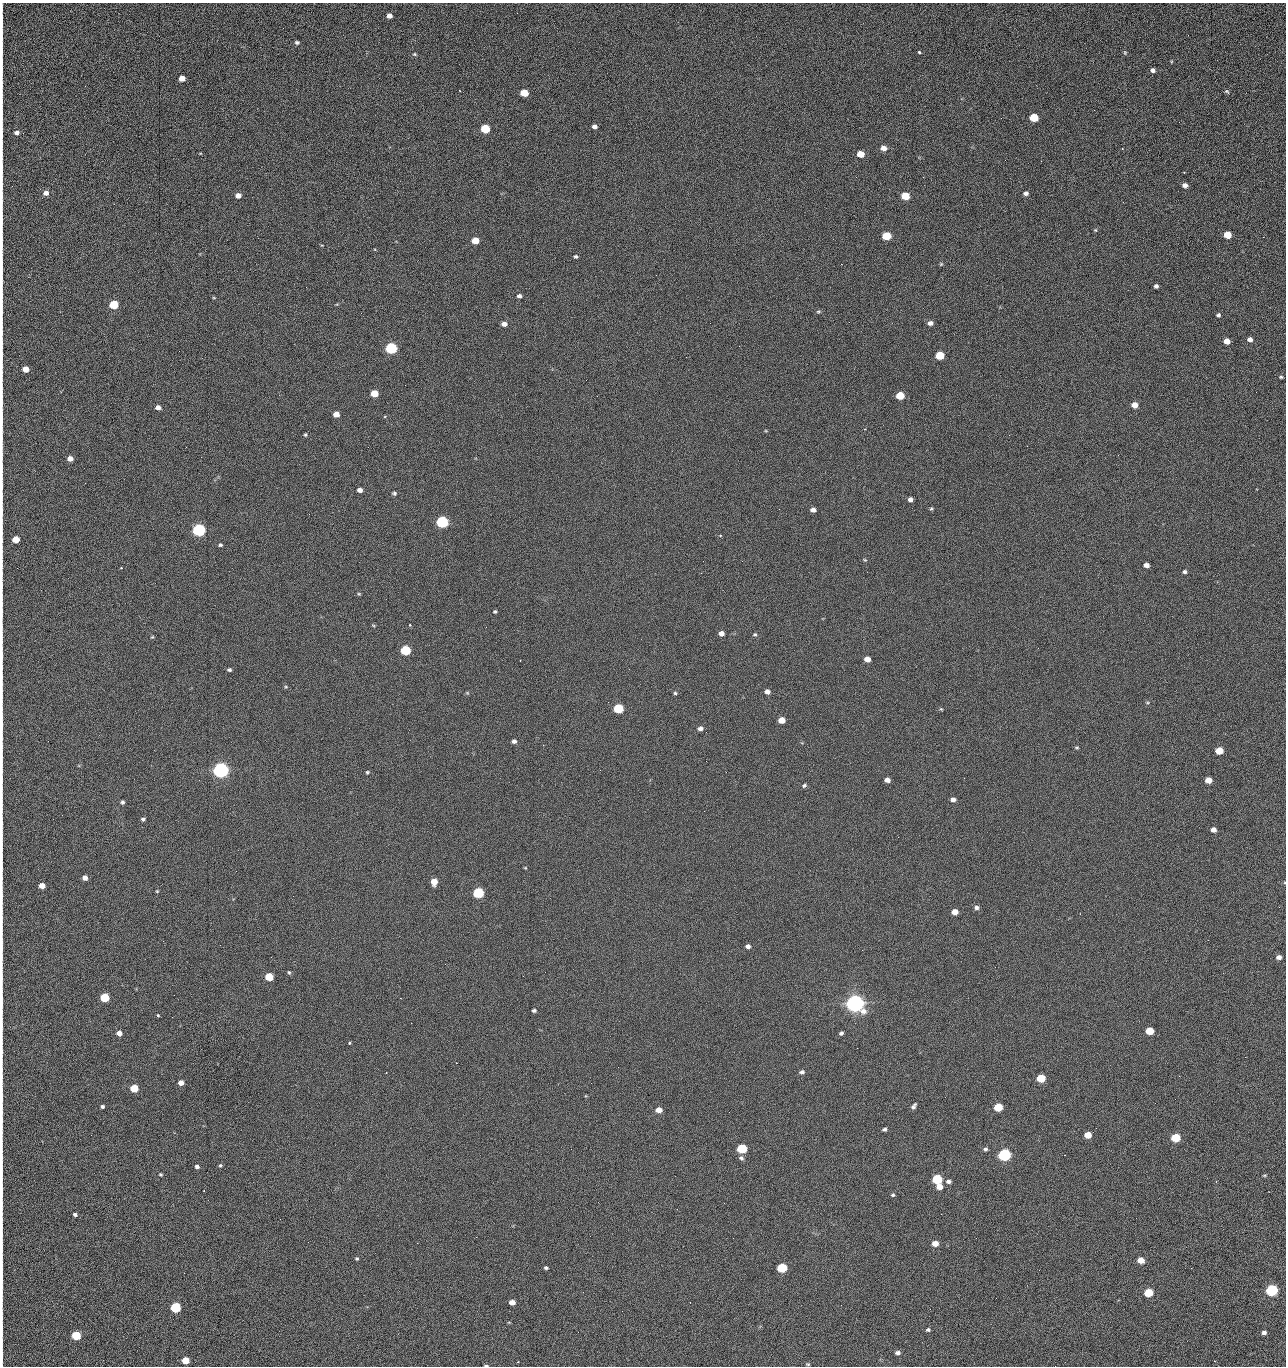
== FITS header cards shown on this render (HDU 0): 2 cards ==
NAXIS1  =                 1284 /fastest changing axis
NAXIS2  =                 1364 /next to fastest changing axis

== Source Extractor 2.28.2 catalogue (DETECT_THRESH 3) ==
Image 1284 x 1364 px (HDU 0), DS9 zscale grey, 1 PNG px = 1 image px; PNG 1288 x 1368 px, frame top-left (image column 1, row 1364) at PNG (2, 3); no overlay
Background 121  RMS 14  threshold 43.2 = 3 sigma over >= 5 px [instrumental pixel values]
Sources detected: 226; all 226 listed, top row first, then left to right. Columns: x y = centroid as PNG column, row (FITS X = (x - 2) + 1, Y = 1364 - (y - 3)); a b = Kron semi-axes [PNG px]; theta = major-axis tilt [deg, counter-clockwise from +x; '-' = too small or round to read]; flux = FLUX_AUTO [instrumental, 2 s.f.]
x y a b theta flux
389 16 5 4 - 4.8e+03
2 19 16 2 90 3.0e+03
1188 35 3 2 - 1.2e+03
297 42 6 5 - 1.7e+03
2 43 28 2 90 5.3e+03
919 52 3 3 - 7.0e+03
1125 52 6 4 -71 1.3e+03
414 54 6 4 -2 1.3e+03
1153 70 5 5 - 2.9e+03
2 72 12 2 90 2.1e+03
182 78 5 5 - 8.7e+03
1227 91 7 5 -38 1.5e+03
524 93 6 5 - 2.3e+04
1034 118 6 5 - 4.3e+04
1179 122 2 2 - 1.1e+03
594 126 5 4 - 3.3e+03
485 129 6 5 - 5.4e+04
2 130 12 2 90 2.2e+03
16 133 5 4 - 2.8e+03
884 148 6 5 - 6.5e+03
1122 149 3 2 - 8.8e+02
860 154 6 5 - 1.6e+04
1041 161 2 2 - 1.9e+03
2 172 10 2 90 1.9e+03
856 177 2 2 - 2.3e+03
923 177 2 2 - 1.7e+04
1185 185 5 5 - 4.0e+03
46 193 6 6 - 5.2e+03
1026 193 5 4 - 2.8e+03
2 195 10 2 90 1.6e+03
238 195 5 5 - 6.0e+03
905 196 6 5 - 2.8e+04
1123 202 3 2 - 9.4e+02
1095 230 5 4 - 1.0e+03
1227 235 5 5 - 2.4e+04
887 236 6 5 - 4.2e+04
1263 237 3 2 - 8.2e+02
475 240 5 5 - 2.0e+04
322 245 4 3 - 6.2e+02
2 246 14 2 90 2.1e+03
576 257 4 4 - 1.5e+03
841 264 2 2 - 2.7e+04
941 264 5 4 - 1.1e+03
656 275 2 2 - 1.5e+03
2 280 12 2 90 2.2e+03
1156 286 4 4 - 2.6e+03
306 287 2 2 - 7.6e+02
519 296 5 4 - 2.9e+03
214 298 5 3 - 8.6e+02
114 305 5 5 - 5.2e+04
2 306 10 2 90 1.7e+03
818 312 7 4 16 1.4e+03
1218 315 5 5 - 1.9e+03
849 322 2 2 - 4.9e+02
710 323 2 2 - 3.2e+03
930 323 6 5 - 4.0e+03
504 324 6 5 - 5.1e+03
1250 339 5 5 - 4.4e+03
1227 341 5 5 - 9.9e+03
739 346 2 2 - 5.2e+02
391 348 6 5 - 1.6e+05
2 354 11 2 90 1.8e+03
940 355 6 5 - 4.0e+04
26 369 5 5 - 1.2e+04
1281 377 4 3 - 1.3e+03
1256 392 2 2 - 1.3e+03
374 393 5 5 - 2.0e+04
900 396 5 5 - 3.3e+04
1134 405 5 5 - 9.8e+03
158 407 5 4 - 4.9e+03
336 414 5 5 - 9.4e+03
2 416 14 2 90 2.4e+03
865 429 2 2 - 5.4e+02
305 435 4 3 - 1.3e+03
1009 435 2 2 - 3.4e+03
1027 446 2 2 - 5.4e+02
186 447 2 2 - 2.9e+03
70 458 5 5 - 6.1e+03
2 467 10 2 90 1.6e+03
85 483 3 2 - 8.9e+02
2 486 9 2 90 1.4e+03
360 490 5 4 - 5.1e+03
394 493 5 4 - 1.7e+03
910 499 4 4 - 3.5e+03
931 508 5 4 - 1.2e+03
779 509 2 2 - 4.5e+02
813 510 5 4 - 4.8e+03
442 522 6 5 - 2.0e+05
199 530 6 5 - 3.3e+05
720 535 4 3 - 9.6e+02
15 540 5 5 - 1.9e+04
220 545 5 4 - 1.6e+03
865 560 5 4 - 9.9e+02
742 561 2 2 - 6.8e+02
1146 565 5 4 - 5.3e+03
121 568 3 3 - 1.1e+03
1185 572 4 4 - 2.1e+03
359 594 5 4 - 1.1e+03
495 611 5 4 - 1.3e+03
373 625 5 3 - 8.7e+02
410 625 3 2 - 1.0e+03
721 633 5 4 - 5.3e+03
755 634 6 5 - 1.4e+03
152 637 5 4 - 9.4e+02
405 650 6 5 - 9.0e+04
2 655 11 2 90 1.7e+03
867 659 5 4 - 7.4e+03
520 660 3 2 - 1.7e+03
229 670 4 4 - 1.9e+03
286 687 5 3 - 1.0e+03
767 692 5 5 - 4.1e+03
467 693 5 4 - 1.1e+03
675 693 4 4 - 1.3e+03
618 708 6 5 - 7.6e+04
941 709 5 3 - 9.7e+02
782 720 5 5 - 1.4e+04
2 725 15 2 90 2.7e+03
700 728 7 6 - 3.8e+03
514 741 5 4 - 2.8e+03
543 745 2 2 - 3.3e+03
1077 747 5 3 - 1.2e+03
1219 751 5 5 - 2.6e+04
706 761 2 2 - 2.0e+03
221 770 6 5 - 7.3e+05
367 772 4 4 - 1.2e+03
887 780 5 4 - 5.8e+03
1208 780 5 5 - 1.3e+04
804 785 6 5 - 1.7e+03
953 800 5 4 - 3.9e+03
122 802 4 4 - 2.1e+03
143 819 4 4 - 2.1e+03
2 823 10 2 90 1.6e+03
1213 830 5 4 - 5.9e+03
2 868 10 2 90 1.7e+03
525 868 5 3 - 8.3e+02
85 878 5 5 - 5.6e+03
434 882 5 5 - 1.4e+04
42 886 5 4 - 1.0e+04
157 891 5 4 - 9.7e+02
478 893 6 5 - 1.3e+05
2 895 9 2 90 1.6e+03
976 907 6 5 - 3.1e+03
955 912 5 5 - 9.7e+03
1080 914 2 2 - 7.6e+02
2 943 16 2 90 2.8e+03
748 946 5 4 - 3.6e+03
1279 957 5 4 - 4.6e+03
289 972 5 4 - 1.3e+03
523 976 2 2 - 1.9e+03
269 977 5 5 - 3.3e+04
104 997 5 5 - 5.3e+04
855 1003 7 6 - 1.2e+06
2 1004 12 2 90 1.8e+03
534 1010 4 4 - 2.1e+03
158 1015 3 3 - 2.1e+03
411 1023 2 2 - 5.2e+03
1150 1031 5 5 - 3.0e+04
119 1033 5 4 - 6.3e+03
841 1033 4 4 - 2.1e+03
349 1043 3 3 - 2.2e+03
857 1048 2 2 - 1.3e+03
2 1051 9 2 90 1.5e+03
1245 1057 2 2 - 1.9e+03
802 1072 6 5 - 2.5e+03
1179 1076 2 2 - 2.8e+03
1041 1078 5 5 - 4.7e+04
181 1083 5 4 - 7.0e+03
134 1088 5 5 - 3.1e+04
2 1095 9 2 90 1.7e+03
1155 1103 3 2 - 7.7e+02
102 1106 4 3 - 2.0e+03
914 1106 7 4 56 2.6e+03
998 1107 5 5 - 4.4e+04
659 1110 6 5 - 9.1e+03
729 1112 2 2 - 9.3e+02
2 1120 9 2 90 1.3e+03
1096 1128 2 2 - 4.2e+02
884 1129 4 3 - 2.0e+03
91 1135 2 2 - 2.4e+03
1088 1135 5 5 - 1.7e+04
1176 1138 5 5 - 5.8e+04
571 1149 2 2 - 9.5e+02
742 1149 6 5 - 7.9e+04
985 1149 5 5 - 2.1e+03
1004 1155 6 5 - 2.8e+05
741 1158 7 5 -29 2.3e+03
220 1165 5 4 - 1.2e+03
197 1166 5 5 - 2.5e+03
2 1169 9 2 90 1.5e+03
160 1174 4 4 - 1.3e+03
1264 1175 6 3 8 1.0e+03
937 1179 6 5 - 8.5e+04
948 1181 6 5 - 3.5e+03
939 1187 5 4 - 9.6e+03
893 1195 4 4 - 1.4e+03
2 1205 16 2 90 2.9e+03
75 1214 4 3 - 2.1e+03
280 1219 2 2 - 1.9e+03
476 1237 2 2 - 8.5e+03
308 1242 2 2 - 1.7e+03
417 1243 2 2 - 5.5e+03
935 1243 5 4 - 9.0e+03
2 1247 24 2 90 4.3e+03
357 1258 4 4 - 1.3e+03
1141 1260 5 5 - 1.4e+04
546 1268 4 3 - 1.5e+03
782 1268 6 5 - 8.1e+04
2 1280 19 2 90 3.6e+03
1272 1290 6 5 - 1.9e+05
583 1292 2 2 - 5.4e+02
1148 1293 5 5 - 4.7e+04
996 1298 2 2 - 2.5e+03
512 1302 5 4 - 7.7e+03
175 1307 5 5 - 1.0e+05
622 1311 3 2 - 7.2e+02
928 1330 5 4 - 2.0e+03
578 1332 2 2 - 3.5e+03
1264 1332 4 4 - 3.3e+03
76 1335 5 5 - 5.4e+04
898 1353 6 5 - 3.4e+03
2 1355 13 2 90 2.1e+03
185 1360 5 5 - 1.9e+04
518 1362 2 2 - 6.6e+02
808 1364 5 4 - 1.2e+03
486 1366 5 2 - 1.2e+03
1055 1366 2 2 - 1.9e+03
At the frame edge (FLAGS 8, measured only in part): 31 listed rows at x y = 2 19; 2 43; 2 72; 2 130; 16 133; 2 172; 2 195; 2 246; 2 280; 2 306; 2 354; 2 416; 2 467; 2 486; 2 655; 2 725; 2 823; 2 868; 2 895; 2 943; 2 1004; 2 1051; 2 1095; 2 1120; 2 1169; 2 1205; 2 1247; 2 1280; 2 1355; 486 1366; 1055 1366

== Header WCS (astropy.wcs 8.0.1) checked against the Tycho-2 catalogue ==
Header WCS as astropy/WCSLIB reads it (CRVAL/CRPIX/CD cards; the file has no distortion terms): RA---TAN/DEC--TAN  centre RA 15:41:40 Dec +51:59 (235.42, +51.98 deg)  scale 1.26 arcsec/px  FOV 26.9' x 28.5'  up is +92 deg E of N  parity flipped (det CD > 0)
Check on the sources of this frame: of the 60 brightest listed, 10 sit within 2.0 arcsec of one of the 11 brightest Tycho-2 stars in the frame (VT <= 12.29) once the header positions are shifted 0.43 arcsec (0.14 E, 0.41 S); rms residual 0.80 arcsec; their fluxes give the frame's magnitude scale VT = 24.51 - 2.5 log10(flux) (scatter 0.24 mag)
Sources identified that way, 10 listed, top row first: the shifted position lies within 2.0 arcsec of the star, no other Tycho-2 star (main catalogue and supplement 1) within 4.0 arcsec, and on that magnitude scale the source's flux lands within +1.5 / -3 mag of the star's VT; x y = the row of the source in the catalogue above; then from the Tycho-2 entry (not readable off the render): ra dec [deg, ICRS J2000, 3 dp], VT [Tycho-2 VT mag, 2 dp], TYC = Tycho-2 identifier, HIP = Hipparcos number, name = IAU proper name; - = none
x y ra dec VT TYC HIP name
391 348 235.614 +52.064 11.61 3489-1132-1 - -
442 522 235.514 +52.049 11.19 3489-1407-1 - -
199 530 235.515 +52.133 11.12 3489-1380-1 - -
221 770 235.378 +52.130 9.31 3489-1322-1 76850 -
478 893 235.303 +52.042 11.52 3489-958-1 - -
855 1003 235.232 +51.912 9.59 3489-824-1 - -
1004 1155 235.143 +51.862 10.97 3489-1016-1 - -
937 1179 235.131 +51.886 12.29 3489-908-1 - -
782 1268 235.084 +51.941 11.45 3489-1346-1 - -
175 1307 235.075 +52.152 11.74 3489-912-1 - -